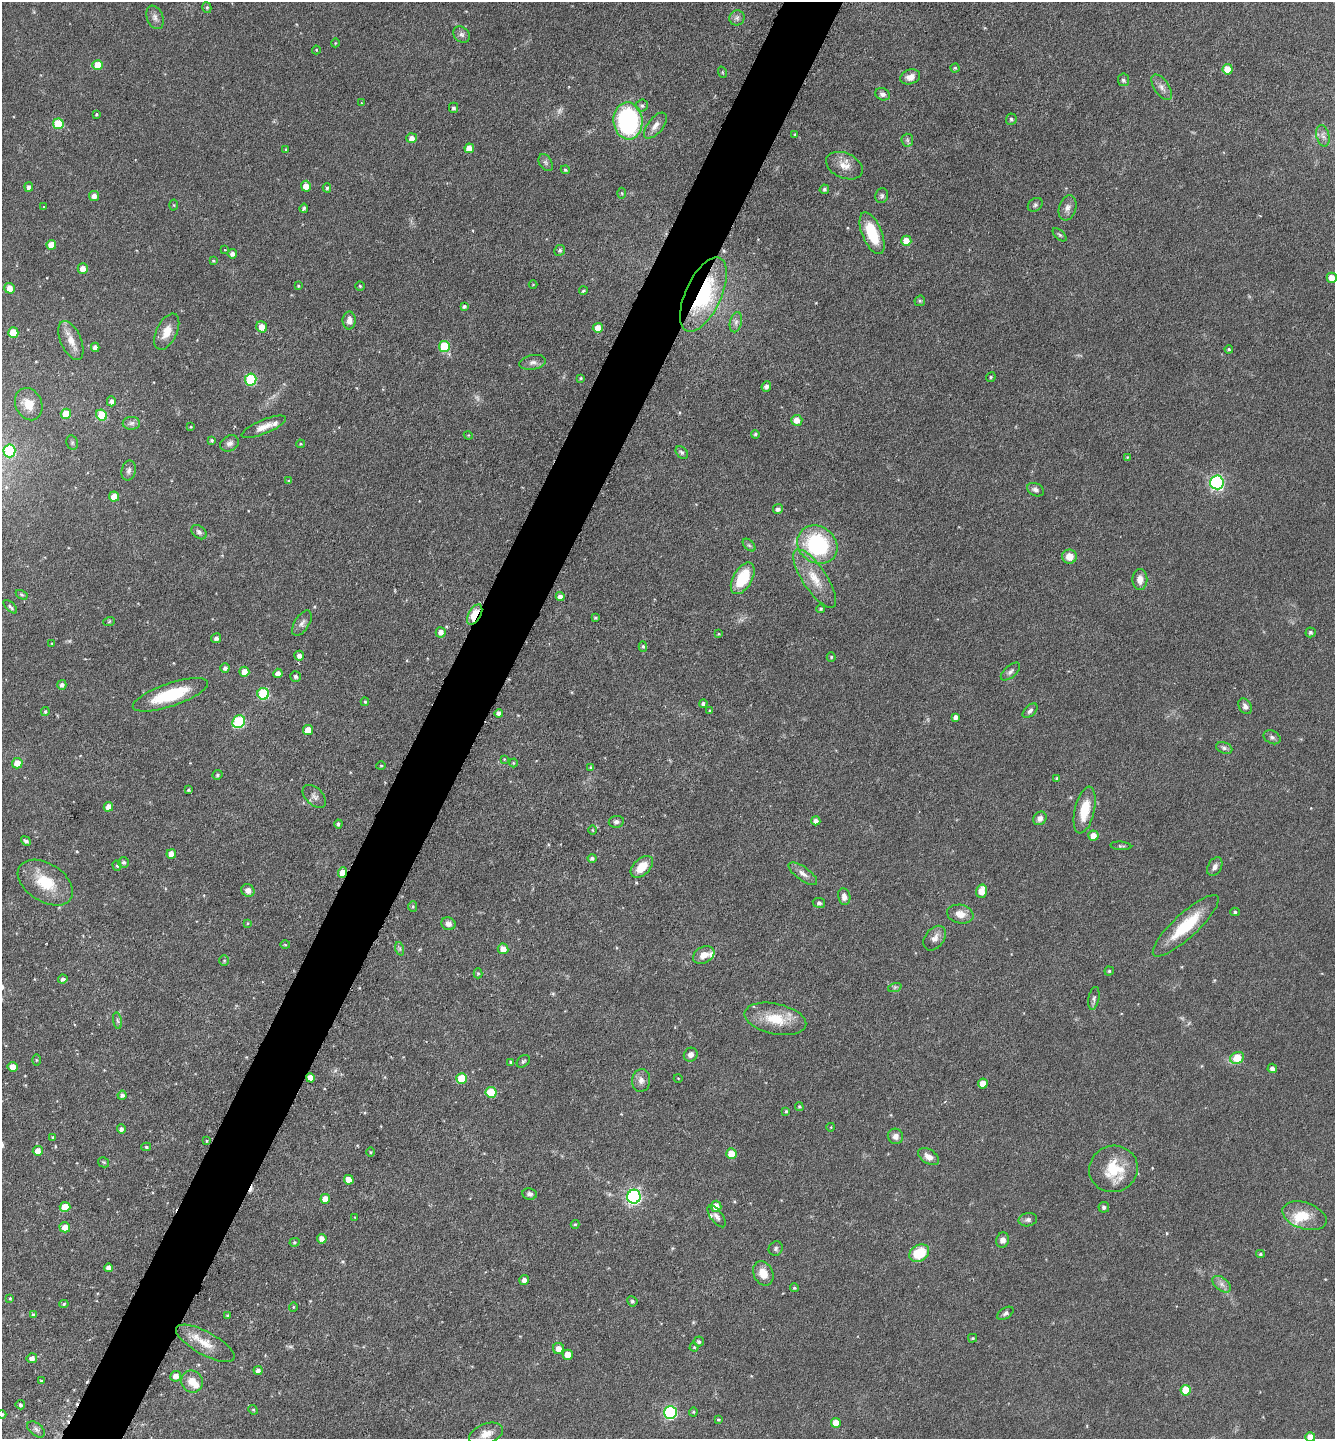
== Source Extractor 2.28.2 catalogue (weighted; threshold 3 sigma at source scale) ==
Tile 7 of 4 x 4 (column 3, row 2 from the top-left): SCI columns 2814-4146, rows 2879-4315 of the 5770 x 5760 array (HDU 1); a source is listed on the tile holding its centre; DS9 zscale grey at full resolution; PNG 1337 x 1441 px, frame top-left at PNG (2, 2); each listed source drawn as its Kron ellipse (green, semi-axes under 4 px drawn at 4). Shown black and unused: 5% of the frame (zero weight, under 3 of 6 exposures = <1% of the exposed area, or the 3 px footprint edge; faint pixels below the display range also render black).
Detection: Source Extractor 2.28.2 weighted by HDU 2 'WHT'; one run over the whole footprint, this tile lists its part. Background 0.072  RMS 0.0039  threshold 0.0159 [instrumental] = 3 sigma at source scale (4.09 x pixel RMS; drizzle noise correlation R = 1.36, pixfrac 0.8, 0.05/0.05 arcsec/px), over >= 5 px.
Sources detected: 284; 3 too faint to see at this stretch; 1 inside a brighter object's white glare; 2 cosmic-ray / hot-pixel residue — neither listed nor drawn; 4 inside a brighter listed object's ellipse — not listed separately; the other 274 listed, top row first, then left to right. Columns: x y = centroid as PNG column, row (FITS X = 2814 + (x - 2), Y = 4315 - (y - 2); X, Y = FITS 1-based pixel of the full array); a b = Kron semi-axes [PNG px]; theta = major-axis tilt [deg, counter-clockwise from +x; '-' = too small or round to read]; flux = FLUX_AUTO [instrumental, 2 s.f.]
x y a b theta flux
207 8 5 4 - 0.59
155 17 12 8 -68 1.7
737 18 7 7 - 1.2
461 34 9 7 -42 1.2
335 43 4 3 - 0.28
316 50 4 4 - 0.34
98 65 5 5 - 6.7
955 68 4 4 - 0.49
1228 69 5 5 - 6
722 72 6 3 -72 0.39
910 77 10 7 18 2.7
1123 80 6 5 - 0.83
1162 87 14 7 -55 2.1
883 94 7 6 - 1.3
362 103 4 2 - 0.3
642 105 6 6 - 0.79
453 108 5 4 - 0.79
96 114 4 3 - 0.38
1011 119 6 5 - 0.86
628 121 18 14 -83 50
58 124 5 5 - 15
655 126 15 7 51 2.4
795 134 4 3 - 0.36
1323 136 11 6 -76 1.5
411 138 5 5 - 2.2
907 140 6 6 - 0.85
469 148 5 5 - 3.6
286 149 4 3 - 0.32
546 163 9 6 -59 0.98
844 166 19 12 -24 4.2
565 170 4 4 - 0.56
306 186 5 5 - 3.4
29 187 5 4 - 1.3
327 188 4 4 - 0.64
824 189 5 4 - 0.77
622 193 5 3 - 0.38
94 196 5 5 - 2
882 196 7 6 - 0.91
174 205 5 3 - 0.35
1035 205 8 6 37 0.82
44 207 3 3 - 0.28
304 208 4 3 - 0.68
1067 208 13 8 72 2.1
872 233 22 10 -68 13
1060 235 8 4 -42 0.65
906 241 5 5 - 4.5
51 245 5 5 - 4.4
225 250 4 2 - 0.26
560 250 6 5 - 0.9
232 254 5 4 - 1.5
213 261 4 3 - 0.38
83 268 5 5 - 3
1332 278 5 5 - 3.7
533 284 4 3 - 0.25
298 286 4 3 - 0.39
360 286 5 4 - 0.47
10 288 5 5 - 2.8
583 291 4 4 - 0.62
703 295 40 18 65 36
920 301 6 5 - 0.51
464 306 4 4 - 0.77
349 320 9 6 89 2
736 322 10 6 76 1.3
262 327 6 5 - 4
598 328 5 5 - 4.2
167 332 19 10 64 4.8
13 333 5 5 - 8.5
71 340 21 10 -67 4.4
444 346 5 5 - 17
95 347 4 4 - 1.8
1229 349 4 3 - 0.43
533 362 13 7 10 1.6
991 377 5 4 - 0.51
581 378 4 3 - 0.39
251 379 6 5 - 24
766 386 5 5 - 1.2
111 401 5 4 - 1.2
29 404 16 13 -66 5.1
66 414 5 5 - 8
102 415 6 5 - 12
797 420 5 5 - 3.7
131 423 9 6 1 1.2
190 427 3 3 - 0.38
264 427 24 7 22 3.4
755 434 4 4 - 0.68
468 435 4 3 - 0.29
211 440 4 4 - 0.64
72 443 7 5 -71 0.68
230 443 10 7 33 1.5
300 444 4 3 - 0.33
9 451 6 6 - 29
682 452 7 5 -49 0.78
1127 457 3 3 - 0.27
129 471 10 7 76 1.3
289 481 4 3 - 0.52
1217 482 7 6 - 64
1035 490 9 6 -25 1.3
114 497 5 5 - 5
778 509 5 5 - 1.1
199 532 8 6 -41 1.2
749 545 7 4 -44 0.78
817 545 21 18 -35 37
1069 557 7 7 - 3.6
743 578 17 9 60 14
815 579 34 12 -56 8.2
1140 579 10 7 90 2.7
22 595 6 4 -31 0.5
560 597 4 4 - 1.7
10 607 8 3 -44 0.73
821 609 4 4 - 0.57
475 614 11 6 61 13
595 618 4 3 - 0.46
109 622 6 3 20 0.42
302 623 14 7 58 1.7
441 632 5 5 - 2.2
1310 632 5 5 - 0.87
719 634 4 3 - 0.33
216 638 5 5 - 1.2
52 643 3 2 - 0.27
643 646 5 4 - 0.55
299 656 5 5 - 1.6
831 657 4 4 - 0.5
225 668 4 4 - 1.1
244 672 5 5 - 3.5
1010 672 11 6 42 1.3
278 673 4 4 - 1.9
296 676 5 5 - 0.88
62 685 5 4 - 1.1
263 694 6 6 - 25
170 695 39 11 19 21
365 702 4 4 - 0.48
703 703 4 4 - 0.78
1245 706 8 6 -58 1.4
710 711 4 3 - 0.38
1030 711 9 5 43 0.93
45 712 4 3 - 0.53
499 713 4 4 - 1.2
956 717 4 4 - 1.4
239 722 7 6 - 29
308 730 5 5 - 5.1
1272 737 9 6 -27 1
1224 748 8 5 -19 1
504 759 4 4 - 0.3
17 763 5 5 - 4.5
513 763 4 4 - 0.42
381 766 4 4 - 0.41
591 767 4 4 - 0.48
217 775 5 4 - 0.56
1057 779 3 3 - 0.55
188 790 4 3 - 0.48
314 796 14 8 -44 1.7
108 807 5 4 - 2.4
1085 810 24 10 77 8.9
1040 818 7 6 - 1.7
816 821 5 4 - 1.5
616 822 8 6 9 1
338 824 4 3 - 0.76
593 830 5 3 - 0.31
1093 836 5 5 - 3.5
26 841 5 4 - 0.92
1121 846 10 3 -4 0.61
171 854 5 4 - 2.7
592 858 4 4 - 0.81
124 862 5 5 - 0.71
117 866 5 4 - 0.56
642 867 13 8 43 6
1215 867 10 6 62 1.6
342 873 5 4 - 5.2
803 874 17 6 -35 2.2
45 883 30 19 -33 12
248 890 7 6 - 1.7
981 891 7 5 76 4.2
844 897 8 6 -80 1.7
819 903 6 5 - 0.75
413 906 5 4 - 0.47
1235 912 4 4 - 0.61
960 914 13 9 -12 3.6
248 923 4 3 - 0.34
448 924 7 6 - 1.7
1186 926 43 12 43 16
935 938 14 9 52 2.4
285 945 5 3 - 0.31
400 949 7 4 -72 0.66
503 949 5 5 - 2.9
704 955 11 8 29 3.2
224 960 5 5 - 0.51
1109 971 4 4 - 0.49
478 973 5 4 - 0.47
63 979 5 4 - 0.97
895 987 7 4 18 0.7
1094 998 11 5 79 1
775 1019 31 15 -12 11
117 1021 8 4 -80 0.69
691 1055 7 6 - 1.5
1237 1058 7 5 28 9.6
36 1060 5 3 - 0.34
523 1061 7 5 43 0.69
511 1062 4 3 - 0.54
13 1067 5 5 - 3.9
1272 1068 5 4 - 1.6
310 1078 5 4 - 3.2
462 1078 5 5 - 8.3
678 1078 4 3 - 0.23
641 1081 11 9 82 2
983 1084 5 5 - 3.9
491 1092 5 5 - 12
122 1095 4 4 - 0.98
799 1107 4 3 - 0.42
786 1111 4 4 - 0.47
831 1127 4 3 - 0.24
121 1129 4 4 - 1.2
895 1136 8 7 - 2
53 1137 4 3 - 0.57
206 1141 4 3 - 0.26
146 1147 5 4 - 0.57
38 1151 5 5 - 3.6
370 1152 5 3 - 0.34
731 1154 5 5 - 5.5
929 1157 11 7 -31 2.5
104 1162 5 5 - 0.5
1113 1169 24 23 - 12
349 1180 5 4 - 3.9
530 1194 7 5 -9 1.1
634 1197 7 6 - 84
325 1199 5 5 - 3.1
716 1206 5 5 - 3.6
65 1207 5 5 - 6.6
1104 1207 5 5 - 1
717 1216 13 6 -53 1.6
1304 1216 23 13 -19 7.5
355 1217 4 3 - 0.26
1028 1220 9 6 9 1.2
575 1224 4 4 - 0.4
65 1227 5 5 - 3.7
322 1239 5 4 - 2
1003 1240 7 6 - 2
294 1242 5 4 - 0.54
776 1248 7 6 - 0.96
919 1253 10 8 32 11
1260 1254 4 4 - 0.52
108 1268 4 4 - 2.1
763 1273 13 9 -63 5
524 1280 5 5 - 1.7
1222 1284 11 6 -38 1.7
794 1288 4 4 - 0.55
10 1298 3 3 - 0.44
632 1301 5 5 - 0.77
64 1304 5 4 - 0.49
293 1307 4 4 - 0.4
1005 1313 9 5 33 0.89
33 1315 4 4 - 0.68
228 1316 4 3 - 0.65
973 1338 4 3 - 0.46
699 1342 5 5 - 0.81
205 1343 33 11 -29 7
694 1347 4 4 - 0.38
559 1349 5 5 - 2.8
568 1355 5 5 - 4.8
32 1358 5 5 - 1.8
258 1370 4 4 - 1.3
176 1376 5 5 - 2.6
41 1381 4 3 - 0.52
192 1381 11 10 - 3.9
1186 1390 5 5 - 8.1
20 1405 5 4 - 0.76
253 1410 5 4 - 0.43
670 1412 6 6 - 46
693 1412 4 4 - 0.4
2 1414 4 4 - 0.41
718 1419 4 4 - 0.42
836 1423 5 5 - 4.4
36 1429 10 6 -38 1.1
486 1434 18 10 21 3.8
1310 1437 5 5 - 4.4
Overlapping masked pixels (flux is a lower limit): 4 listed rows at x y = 703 295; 475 614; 342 873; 310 1078
Isophote crosses this tile's border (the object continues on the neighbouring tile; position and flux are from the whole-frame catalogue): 3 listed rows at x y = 1332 278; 2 1414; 1310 1437